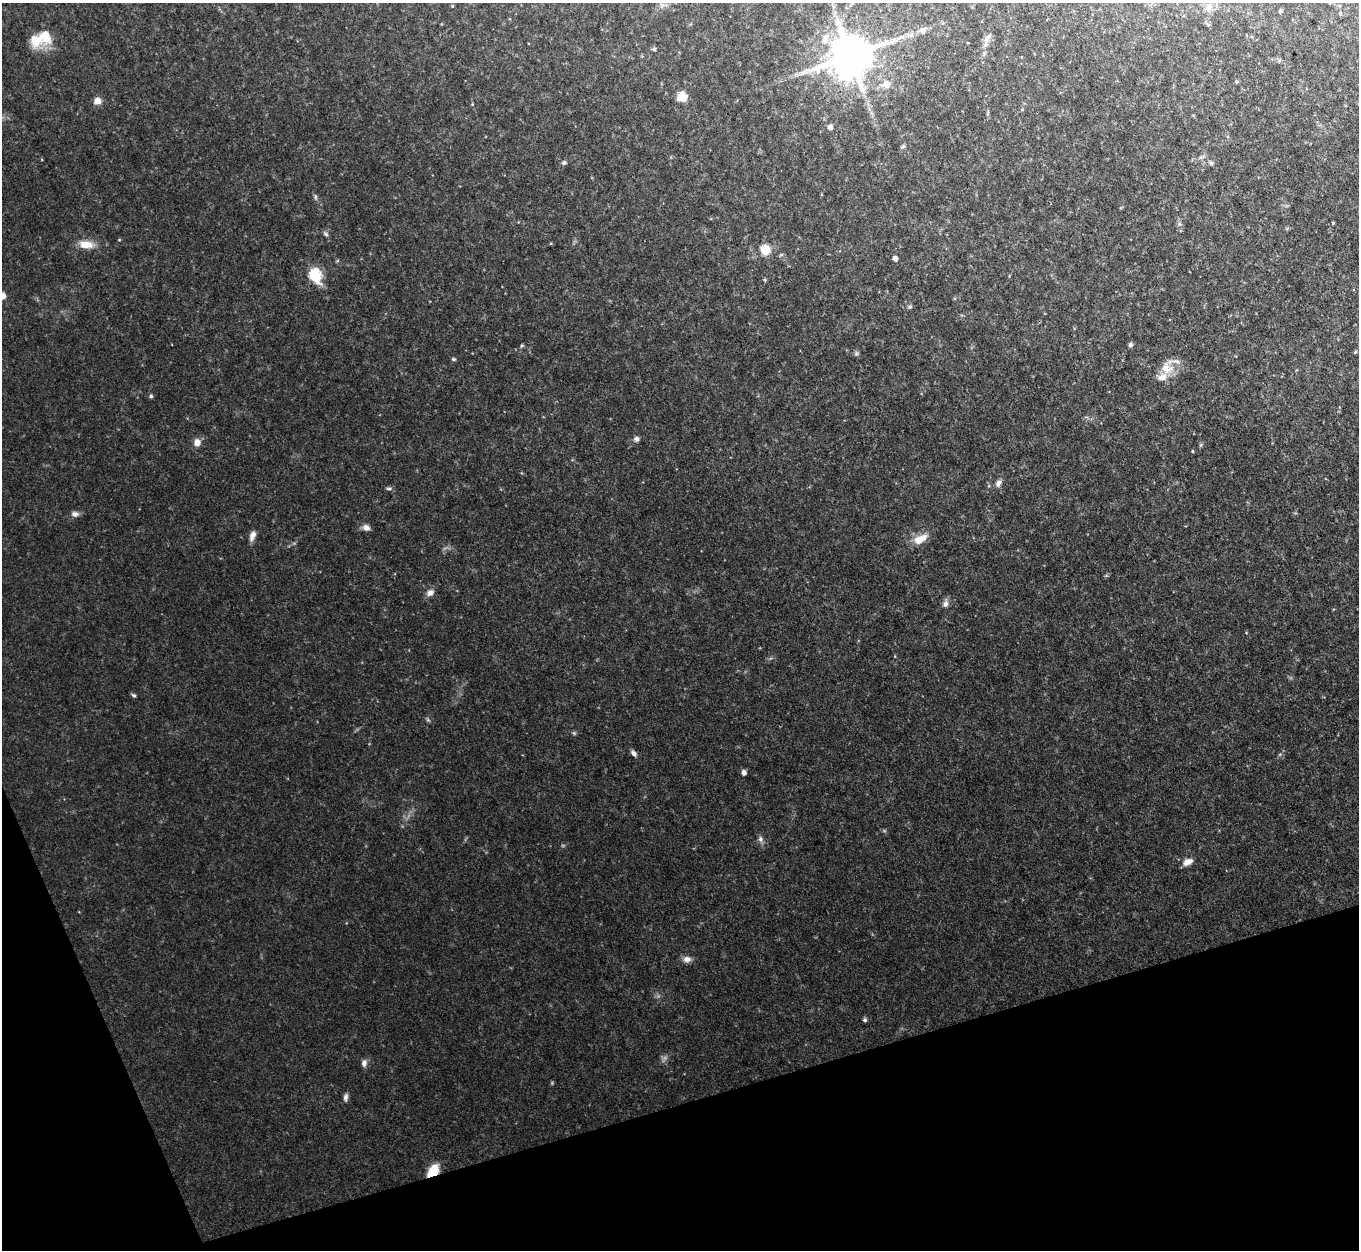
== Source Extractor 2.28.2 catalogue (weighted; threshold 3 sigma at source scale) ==
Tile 14 of 4 x 4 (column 2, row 4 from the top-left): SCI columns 1360-2716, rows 278-1525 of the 5431 x 5416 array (HDU 1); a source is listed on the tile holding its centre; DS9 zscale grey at full resolution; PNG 1361 x 1252 px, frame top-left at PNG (2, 3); no overlay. Shown black and unused: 15% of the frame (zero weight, under 3 of 4 exposures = <1% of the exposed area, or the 3 px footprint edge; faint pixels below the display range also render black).
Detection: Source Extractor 2.28.2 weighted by HDU 2 'WHT'; one run over the whole footprint, this tile lists its part. Background 0.0864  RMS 0.0076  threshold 0.034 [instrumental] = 3 sigma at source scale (4.5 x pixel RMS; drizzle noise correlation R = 1.50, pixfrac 1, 0.05/0.05 arcsec/px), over >= 5 px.
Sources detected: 69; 1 too faint to see at this stretch — not listed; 4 inside a brighter listed object's ellipse — not listed separately; the other 64 listed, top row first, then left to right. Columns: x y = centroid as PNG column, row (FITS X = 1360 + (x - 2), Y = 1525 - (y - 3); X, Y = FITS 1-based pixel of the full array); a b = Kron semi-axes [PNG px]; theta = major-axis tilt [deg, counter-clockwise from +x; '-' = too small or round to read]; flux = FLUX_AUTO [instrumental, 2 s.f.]
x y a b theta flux
662 5 6 6 - 2.2
452 6 5 3 - 0.72
1209 8 13 9 55 4.9
1280 11 4 3 - 1.3
1340 13 4 4 - 0.79
923 30 10 7 41 3
1251 37 4 3 - 0.62
987 38 13 6 59 3.4
825 39 18 8 67 7.9
37 40 22 20 -63 16
654 49 5 5 - 1.2
850 56 13 12 - 3400
1236 81 5 4 - 1
886 84 14 11 16 7.2
682 97 7 7 - 15
97 101 9 9 - 5.1
472 104 4 3 - 0.61
830 127 6 5 - 3.4
903 146 8 4 33 1.4
564 163 6 5 - 1.7
1211 163 6 5 - 1.4
315 197 7 5 -83 1.5
1333 223 3 3 - 0.8
1179 224 7 6 - 1.6
325 234 8 6 -46 1.7
119 240 5 3 - 0.62
86 244 21 10 -5 9.8
765 250 6 6 - 28
781 255 6 5 - 1.2
895 259 5 4 - 3.2
315 275 7 6 - 88
765 280 5 3 - 0.8
910 307 7 5 68 1.3
1130 345 6 5 - 1.8
522 346 6 4 45 0.95
1355 352 5 3 - 0.83
856 354 7 6 - 1.5
453 359 6 4 -15 1
1167 368 19 16 -34 13
151 396 5 4 - 1.3
636 439 7 7 - 2.2
197 443 8 7 - 5.6
1193 451 4 3 - 0.68
998 483 11 7 58 3.4
389 488 9 4 1 1.5
75 514 10 7 -1 3.4
366 527 9 8 - 3.6
252 536 13 7 70 4.3
920 539 19 10 27 10
430 593 11 8 36 4.1
945 604 11 7 81 3.2
134 695 7 4 -37 1.3
428 720 7 4 -36 1.1
574 733 7 4 -45 1.1
634 753 9 6 -48 2.6
1280 754 6 4 18 0.98
744 773 5 4 - 3.2
760 839 9 7 -87 2.6
1187 862 13 8 26 5.5
687 959 11 8 0 4.3
865 1020 5 4 - 1.7
364 1063 10 7 81 3.3
345 1097 11 6 84 2.7
433 1171 13 8 51 20
Overlapping masked pixels (flux is a lower limit): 1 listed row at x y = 433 1171